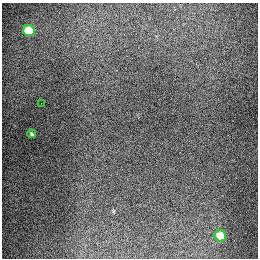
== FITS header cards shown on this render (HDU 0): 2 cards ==
NAXIS1  =                  256
NAXIS2  =                  256

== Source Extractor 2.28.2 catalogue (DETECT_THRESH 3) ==
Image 256 x 256 px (HDU 0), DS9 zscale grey, 1 PNG px = 1 image px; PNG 260 x 260 px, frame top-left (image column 1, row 256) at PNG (2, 3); each listed source drawn as its Kron ellipse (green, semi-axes under 4 px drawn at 4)
Background 1280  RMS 26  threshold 78.5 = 3 sigma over >= 5 px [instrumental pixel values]
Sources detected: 4; all 4 listed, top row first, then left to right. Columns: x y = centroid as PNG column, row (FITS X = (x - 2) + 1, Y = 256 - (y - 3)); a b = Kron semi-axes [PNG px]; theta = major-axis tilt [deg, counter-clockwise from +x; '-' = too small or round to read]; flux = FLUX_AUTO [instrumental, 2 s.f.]
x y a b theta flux
29 30 6 5 - 94000
41 103 2 2 - 970
31 134 4 3 - 2500
220 236 6 5 - 70000